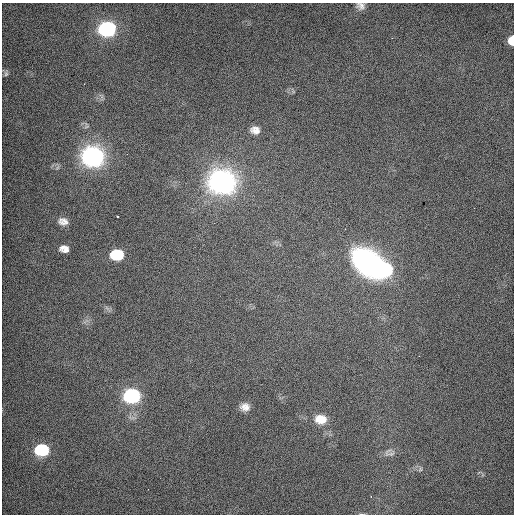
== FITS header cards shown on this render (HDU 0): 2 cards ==
NAXIS1  =                  512 / Axis length
NAXIS2  =                  512 / Axis length

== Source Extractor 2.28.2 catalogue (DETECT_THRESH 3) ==
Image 512 x 512 px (HDU 0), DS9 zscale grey, 1 PNG px = 1 image px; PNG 516 x 516 px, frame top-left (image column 1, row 512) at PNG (2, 3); no overlay
Background 491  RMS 2.7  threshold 8.07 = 3 sigma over >= 5 px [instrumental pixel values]
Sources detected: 23; all 23 listed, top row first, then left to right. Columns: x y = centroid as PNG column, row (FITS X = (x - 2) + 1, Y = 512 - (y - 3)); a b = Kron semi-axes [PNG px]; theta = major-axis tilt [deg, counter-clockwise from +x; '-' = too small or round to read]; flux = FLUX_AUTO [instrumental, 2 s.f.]
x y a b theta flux
360 6 7 6 - 730
107 29 11 9 -2 60000
392 38 3 2 - 210
511 40 9 6 86 3600
6 73 9 5 87 400
255 130 11 9 -13 1300
93 156 11 9 -4 160000
222 182 12 10 -3 260000
117 216 3 2 - 320
63 221 14 10 -10 1500
64 249 12 9 -10 1500
117 255 10 8 -5 13000
367 262 31 24 -39 33000
385 270 13 10 15 35000
107 308 9 5 -45 500
86 321 11 4 33 560
132 396 11 8 -5 54000
245 407 11 9 -5 1400
321 419 14 11 -8 2600
42 450 10 8 -6 21000
389 453 17 11 3 1500
420 469 8 6 79 490
362 514 11 4 -3 430
At the frame edge (FLAGS 8, measured only in part): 3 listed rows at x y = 360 6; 511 40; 362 514